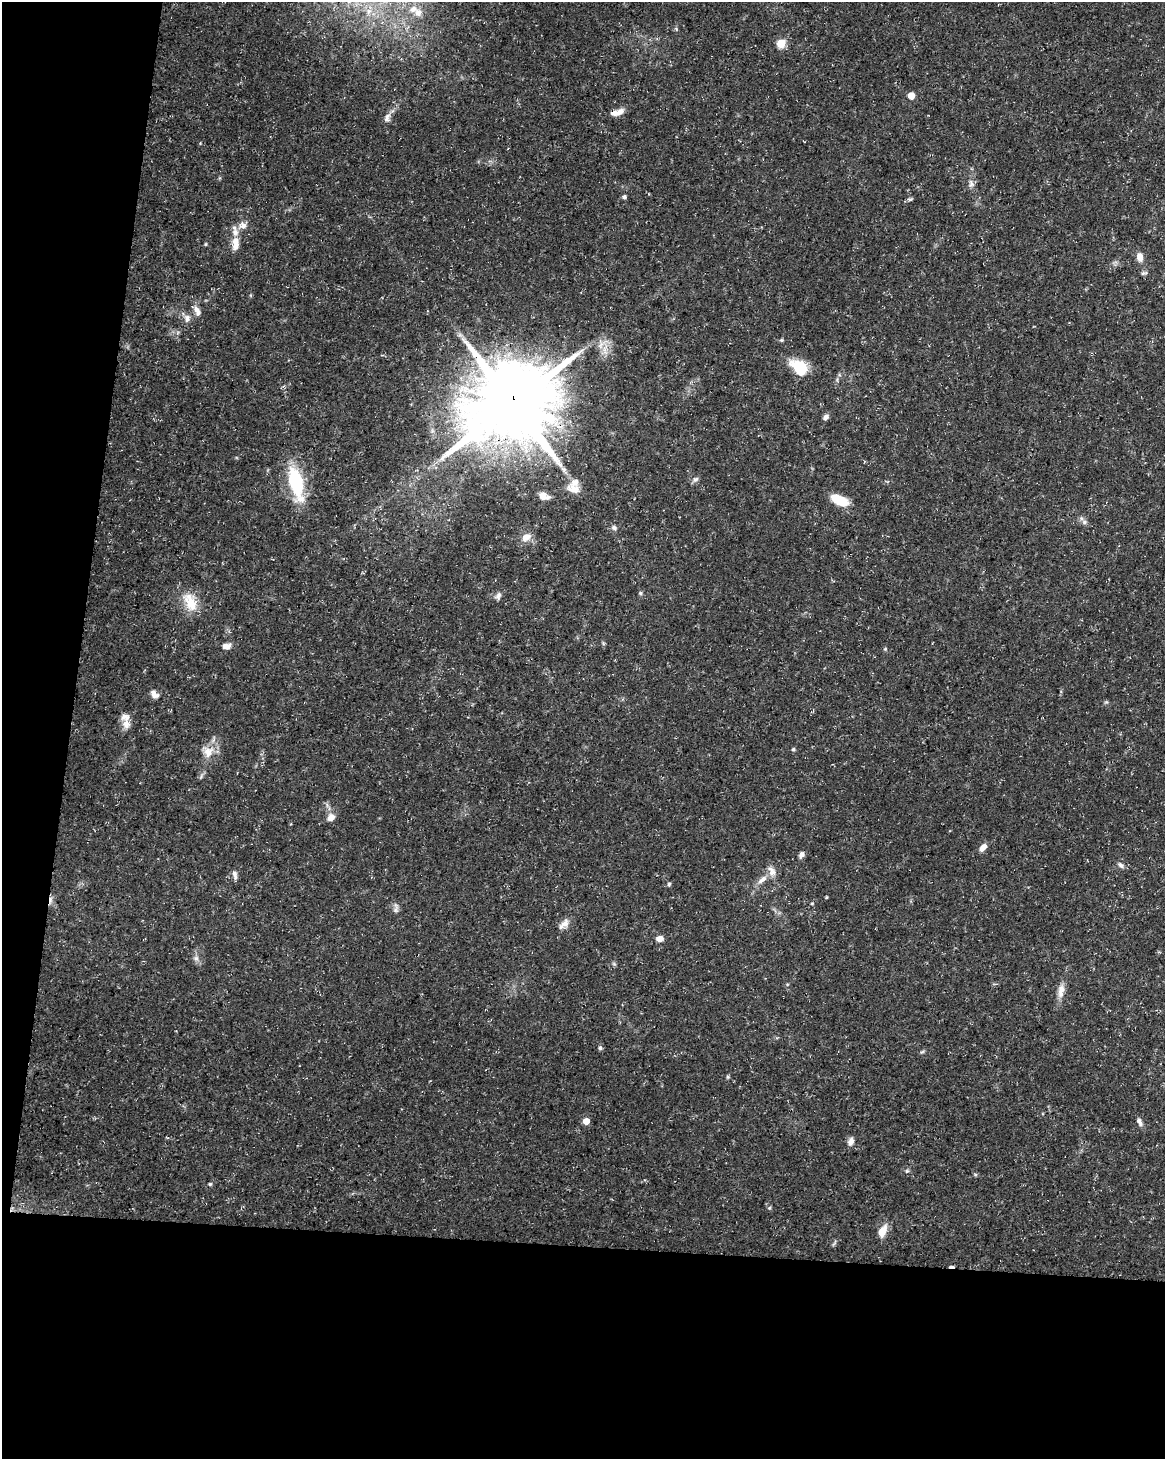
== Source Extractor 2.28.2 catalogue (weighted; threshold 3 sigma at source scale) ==
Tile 9 of 4 x 3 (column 1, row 3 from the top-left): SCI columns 10-1172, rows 285-1741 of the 4661 x 4881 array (HDU 1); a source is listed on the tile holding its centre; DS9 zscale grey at full resolution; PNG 1167 x 1461 px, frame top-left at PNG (2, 2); no overlay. Shown black and unused: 21% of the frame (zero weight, under 3 of 5 exposures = <1% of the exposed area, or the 3 px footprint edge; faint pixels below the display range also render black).
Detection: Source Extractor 2.28.2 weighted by HDU 2 'WHT'; one run over the whole footprint, this tile lists its part. Background 0.0267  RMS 0.0022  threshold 0.00997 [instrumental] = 3 sigma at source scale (4.5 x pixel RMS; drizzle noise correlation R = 1.50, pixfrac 1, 0.0396/0.0396 arcsec/px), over >= 5 px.
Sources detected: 76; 2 cosmic-ray / hot-pixel residue — not listed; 10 inside a brighter listed object's ellipse — not listed separately; the other 64 listed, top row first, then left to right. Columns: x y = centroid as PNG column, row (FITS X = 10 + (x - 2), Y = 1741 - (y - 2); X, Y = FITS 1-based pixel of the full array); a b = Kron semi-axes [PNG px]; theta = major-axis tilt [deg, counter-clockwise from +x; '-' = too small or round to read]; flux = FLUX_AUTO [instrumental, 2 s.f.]
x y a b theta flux
413 9 13 9 20 2.2
781 43 5 5 - 8.8
911 96 5 5 - 3.5
620 111 11 8 44 1.4
387 118 14 7 71 1.1
971 184 12 8 -87 1.1
624 197 4 4 - 0.6
910 199 8 5 9 0.44
243 225 11 9 -42 1.5
205 244 5 3 - 0.23
235 244 18 10 87 2.5
1140 257 10 7 -78 1.7
1144 273 9 4 17 0.43
197 311 15 7 -62 1.4
187 318 11 8 -86 1.3
602 344 20 10 47 2.5
800 366 25 13 -20 5.7
512 404 26 22 36 3000
826 417 7 6 - 0.8
695 479 8 7 - 0.68
296 483 32 13 -76 16
573 489 20 12 -17 2.7
544 496 13 9 -20 1.7
839 500 16 8 -26 7.3
1084 522 7 6 - 0.62
614 528 8 6 -18 0.63
526 537 13 10 28 2.1
640 593 5 5 - 0.33
498 596 11 7 65 0.85
190 602 29 16 -62 5.3
603 643 6 4 -72 0.3
226 646 11 7 10 1.4
885 649 5 4 - 0.28
153 693 11 7 75 0.96
126 724 13 11 -75 1.9
793 749 5 5 - 0.39
208 751 19 17 -64 3.4
331 817 10 8 35 1.6
983 847 9 6 51 1.7
801 854 8 6 60 0.87
1121 865 10 6 -42 0.69
235 875 12 5 -79 0.86
762 879 15 7 40 1.7
669 884 6 5 - 0.34
826 897 3 3 - 0.22
812 903 5 3 - 0.2
396 908 15 6 89 0.87
565 923 13 10 53 1.6
659 938 7 6 - 1.6
196 958 8 7 - 0.88
614 964 6 4 -19 0.32
1061 991 21 8 83 2.1
600 1048 6 5 - 0.42
922 1052 7 4 35 0.32
728 1077 6 4 90 0.29
586 1121 5 5 - 3.2
1139 1121 12 6 -63 0.94
851 1141 11 7 73 1.1
907 1171 6 5 - 0.37
975 1174 6 4 -1 0.3
210 1184 5 4 - 0.31
769 1208 5 5 - 0.32
882 1231 14 8 63 2.8
834 1244 9 3 45 0.36
Overlapping masked pixels (flux is a lower limit): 1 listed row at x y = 512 404